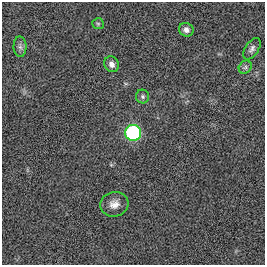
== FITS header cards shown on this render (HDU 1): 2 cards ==
NAXIS1  =                  263
NAXIS2  =                  263

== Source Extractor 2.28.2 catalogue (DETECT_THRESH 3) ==
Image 263 x 263 px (HDU 1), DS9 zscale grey, 1 PNG px = 1 image px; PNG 267 x 267 px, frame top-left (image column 1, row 263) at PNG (2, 2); each listed source drawn as its Kron ellipse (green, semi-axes under 4 px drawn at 4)
Background 0.0017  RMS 0.057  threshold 0.171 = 3 sigma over >= 5 px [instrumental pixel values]
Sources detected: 9; all 9 listed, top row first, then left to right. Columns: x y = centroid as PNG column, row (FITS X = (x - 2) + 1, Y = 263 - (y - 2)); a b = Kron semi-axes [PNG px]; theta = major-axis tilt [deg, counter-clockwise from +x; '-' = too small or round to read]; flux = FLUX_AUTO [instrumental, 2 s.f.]
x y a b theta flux
98 24 6 5 - 6.4
186 30 7 6 - 16
20 47 10 6 -89 13
252 49 12 6 57 14
112 64 8 7 - 18
245 67 7 6 - 7.9
143 97 7 6 - 8.6
133 133 8 8 - 570
114 204 14 12 15 34